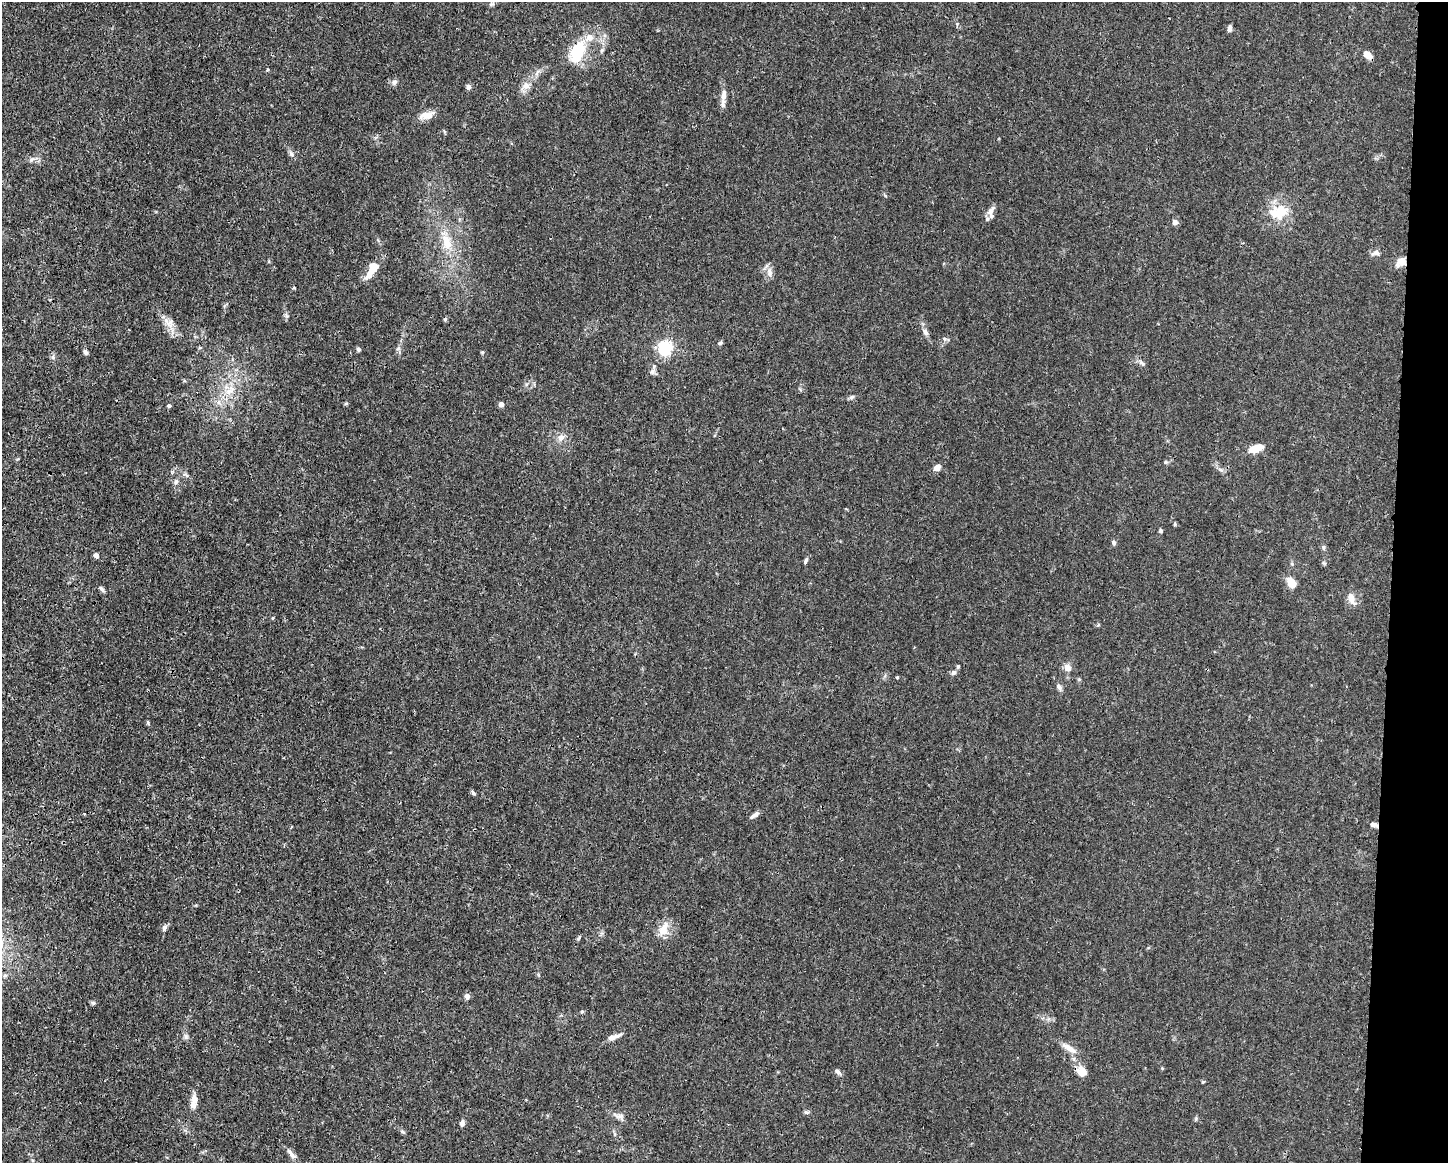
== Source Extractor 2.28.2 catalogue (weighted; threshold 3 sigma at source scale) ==
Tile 6 of 3 x 4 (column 3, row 2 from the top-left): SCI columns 2999-4444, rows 2330-3490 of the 4663 x 4660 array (HDU 1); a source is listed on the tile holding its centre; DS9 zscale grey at full resolution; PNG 1450 x 1165 px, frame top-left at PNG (2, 2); no overlay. Shown black and unused: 4% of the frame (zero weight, under 3 of 4 exposures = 1% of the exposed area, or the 3 px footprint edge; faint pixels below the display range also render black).
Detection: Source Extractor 2.28.2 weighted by HDU 2 'WHT'; one run over the whole footprint, this tile lists its part. Background 0.0155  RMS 0.0022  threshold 0.01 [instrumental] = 3 sigma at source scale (4.5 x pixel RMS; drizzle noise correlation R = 1.50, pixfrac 1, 0.05/0.05 arcsec/px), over >= 5 px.
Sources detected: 85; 4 inside a brighter listed object's ellipse — not listed separately; the other 81 listed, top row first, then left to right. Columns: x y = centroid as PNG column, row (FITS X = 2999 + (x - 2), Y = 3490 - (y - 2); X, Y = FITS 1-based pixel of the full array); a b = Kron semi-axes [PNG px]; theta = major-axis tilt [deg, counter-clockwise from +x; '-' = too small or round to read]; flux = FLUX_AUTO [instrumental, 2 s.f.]
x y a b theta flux
491 4 8 5 26 0.48
1229 28 7 4 82 0.74
577 52 31 17 70 8.4
1368 55 11 6 -40 1.9
267 70 4 4 - 0.24
537 72 11 4 51 0.77
394 82 8 6 49 0.63
526 86 11 9 -2 1.3
468 87 7 6 - 0.57
724 95 20 7 84 1.7
427 115 19 9 10 2.3
291 154 9 6 -42 0.64
32 159 6 5 - 0.5
991 211 16 7 55 1.3
1282 211 26 20 53 5.8
1175 222 6 6 - 0.9
447 242 23 12 -71 4.2
1377 253 9 7 -50 0.72
1401 262 14 10 27 1.8
375 266 12 9 -9 1.7
770 273 11 7 -87 1.3
369 275 12 8 48 1.6
445 319 5 5 - 0.29
170 323 19 10 -82 2.1
925 332 10 6 -54 0.83
945 339 7 5 -36 0.48
720 343 6 5 - 0.34
665 348 6 5 - 50
358 349 6 5 - 0.36
85 352 6 5 - 0.55
482 352 4 4 - 0.27
1142 363 11 5 -33 0.6
653 371 9 5 54 0.69
229 391 12 9 25 2.1
852 397 7 5 22 0.45
501 404 4 4 - 1.8
169 406 4 4 - 0.44
561 438 11 8 51 1.3
1256 449 16 8 20 2.9
1165 462 5 5 - 0.29
937 467 9 6 43 1.2
1221 470 7 4 -19 0.44
176 482 8 5 72 0.57
1175 524 5 4 - 0.26
1160 530 5 4 - 0.34
1114 543 6 5 - 0.52
1323 547 7 5 -85 0.41
96 555 6 5 - 0.77
806 561 8 4 66 0.48
1292 564 5 4 - 0.29
1292 583 9 6 -54 3.6
101 589 9 5 -53 0.53
1351 598 15 8 -66 1.9
273 618 5 3 - 0.19
958 666 6 4 -69 0.3
1067 668 10 8 -46 1.3
954 672 7 6 - 0.68
897 677 5 3 - 0.19
1059 687 10 6 -58 0.66
148 722 5 3 - 0.27
473 793 6 5 - 0.44
754 815 13 5 34 0.84
1373 824 9 5 -19 0.84
164 928 9 6 66 0.65
664 930 19 12 65 3
579 937 6 4 87 0.28
467 996 7 5 -66 0.88
93 1003 6 6 - 0.38
582 1011 5 4 - 0.26
186 1037 7 5 -79 0.51
613 1037 13 6 18 1.5
1069 1048 21 7 -33 2.1
838 1072 9 5 -44 0.63
1082 1072 13 10 -56 2.2
1203 1082 5 4 - 0.23
194 1101 17 8 82 2
806 1112 7 5 -14 0.43
619 1116 17 8 -21 1.2
462 1123 7 5 77 0.83
402 1131 6 4 -20 0.31
291 1153 17 6 -50 1.1
Overlapping masked pixels (flux is a lower limit): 4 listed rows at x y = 577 52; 1368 55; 1401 262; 1373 824